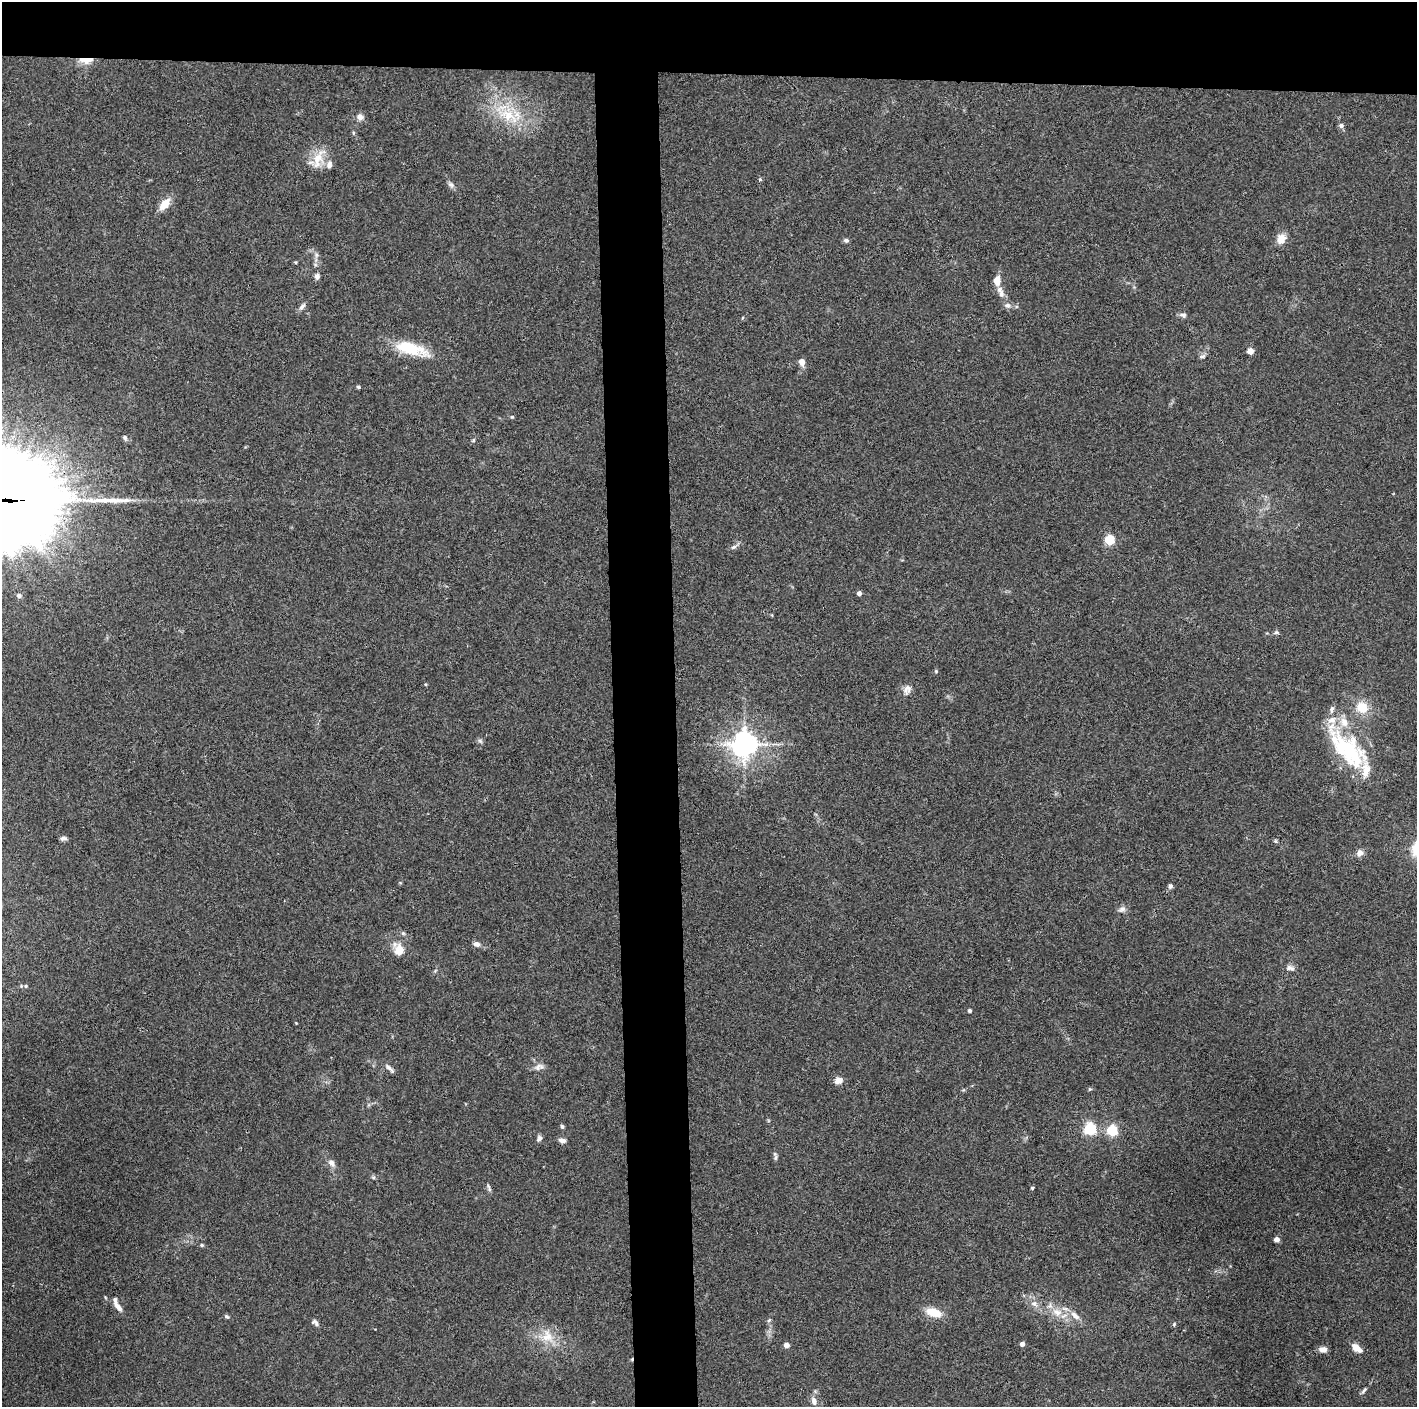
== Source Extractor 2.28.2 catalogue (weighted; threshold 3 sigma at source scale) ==
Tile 2 of 3 x 3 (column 2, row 1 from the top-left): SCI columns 1416-2830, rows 2813-4217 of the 4244 x 4221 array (HDU 1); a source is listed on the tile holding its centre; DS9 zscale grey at full resolution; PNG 1419 x 1409 px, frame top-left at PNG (2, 2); no overlay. Shown black and unused: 9% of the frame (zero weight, under 3 of 4 exposures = <1% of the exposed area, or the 3 px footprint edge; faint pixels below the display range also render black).
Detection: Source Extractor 2.28.2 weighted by HDU 2 'WHT'; one run over the whole footprint, this tile lists its part. Background 0.0329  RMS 0.0045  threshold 0.0204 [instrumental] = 3 sigma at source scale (4.5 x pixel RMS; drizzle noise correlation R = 1.50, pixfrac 1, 0.05/0.05 arcsec/px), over >= 5 px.
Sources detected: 87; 1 long thin detection or spike segment (spike, bleed or trail) — not listed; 7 inside a brighter listed object's ellipse — not listed separately; the other 79 listed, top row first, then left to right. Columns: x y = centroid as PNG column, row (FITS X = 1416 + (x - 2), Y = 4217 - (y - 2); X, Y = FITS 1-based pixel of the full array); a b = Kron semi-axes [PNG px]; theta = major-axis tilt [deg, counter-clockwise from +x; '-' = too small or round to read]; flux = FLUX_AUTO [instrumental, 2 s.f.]
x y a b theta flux
86 60 13 5 -1 8.3
509 116 30 16 -34 16
360 117 9 8 - 2.4
1341 125 6 6 - 1.3
318 160 25 13 77 8.2
760 179 5 4 - 0.52
451 185 7 6 - 1.3
165 204 14 8 50 6.6
1281 239 13 11 63 3.9
846 240 7 5 0 1
316 255 7 4 72 0.93
295 262 5 3 - 0.42
317 276 7 6 - 1.6
997 281 10 8 85 4
1001 294 10 7 -88 1.9
1007 305 8 7 - 1.6
302 306 10 6 49 1.5
1183 315 10 6 -10 1.3
411 348 38 14 -13 17
1250 351 4 4 - 7.5
1203 356 8 5 18 1.1
802 362 6 5 - 3.7
358 387 5 4 - 0.64
512 417 5 4 - 0.49
125 438 7 5 -67 0.95
473 440 5 4 - 0.6
1109 540 5 5 - 32
733 547 9 5 26 1.2
859 593 4 4 - 2
19 596 5 5 - 1.2
1276 632 7 4 10 0.84
936 671 4 4 - 0.48
907 690 14 9 66 2.5
1362 707 14 13 - 8.1
480 741 7 4 -19 0.82
744 744 8 7 - 500
1347 750 59 29 -47 41
63 838 9 5 4 1.1
1360 853 9 8 - 2.1
1170 886 6 5 - 0.98
1122 909 10 7 15 1.6
403 933 5 5 - 0.7
476 944 6 6 - 2
399 950 13 10 78 5.7
1290 968 11 7 -16 1.7
26 986 5 4 - 0.53
969 1011 4 4 - 0.95
296 1023 3 3 - 0.3
538 1067 12 9 30 2.4
390 1068 14 5 -45 1.6
839 1080 10 7 21 2.8
1090 1089 6 3 17 0.52
562 1126 6 4 -73 0.83
1090 1129 5 5 - 61
1112 1130 5 5 - 40
539 1138 9 6 59 1.2
562 1140 8 6 -15 1.6
775 1157 9 4 82 0.89
331 1163 11 7 -54 2.2
489 1188 11 3 -74 0.94
1032 1188 4 4 - 0.53
1276 1239 4 4 - 2.7
202 1245 5 4 - 0.64
1034 1303 8 7 - 2.1
118 1307 15 6 -55 2.9
933 1312 19 10 -16 7.3
1057 1312 15 10 -27 5.4
227 1316 6 5 - 0.73
1075 1316 15 7 -43 3.2
769 1320 6 4 44 0.64
316 1324 11 6 -67 1.3
1174 1324 5 4 - 0.53
547 1336 17 15 85 7.8
1022 1344 4 4 - 2.2
786 1345 5 5 - 2.4
1357 1348 13 7 -38 3.8
1323 1349 8 6 -2 2.8
1364 1390 10 4 46 1
814 1401 12 7 -70 2.8
Overlapping masked pixels (flux is a lower limit): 1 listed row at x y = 86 60